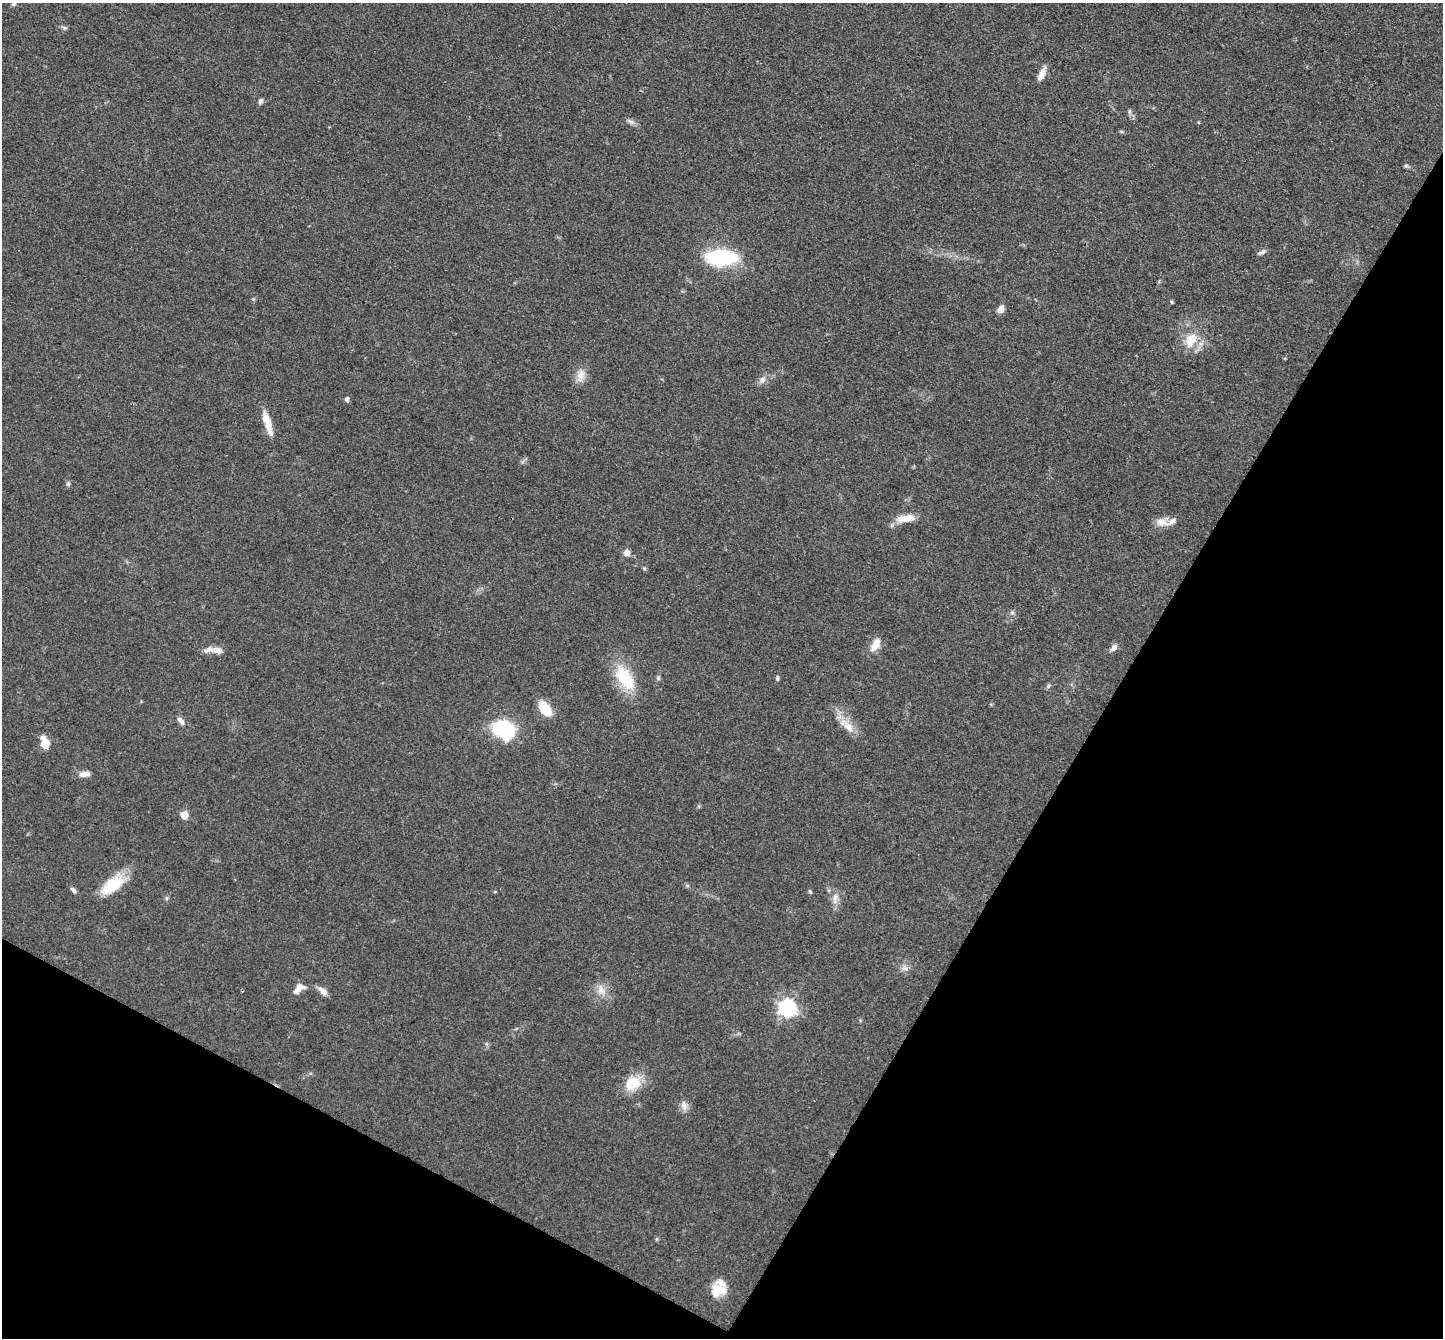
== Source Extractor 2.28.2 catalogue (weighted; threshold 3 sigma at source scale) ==
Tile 15 of 4 x 4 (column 3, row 4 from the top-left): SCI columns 2885-4325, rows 147-1482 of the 5767 x 5775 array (HDU 1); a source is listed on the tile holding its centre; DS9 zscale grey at full resolution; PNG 1445 x 1340 px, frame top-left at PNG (2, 3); no overlay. Shown black and unused: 30% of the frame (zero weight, under 3 of 4 exposures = <1% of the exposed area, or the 3 px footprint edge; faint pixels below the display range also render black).
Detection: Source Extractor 2.28.2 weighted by HDU 2 'WHT'; one run over the whole footprint, this tile lists its part. Background 0.0996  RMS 0.006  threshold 0.027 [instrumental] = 3 sigma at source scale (4.5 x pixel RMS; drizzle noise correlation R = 1.50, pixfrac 1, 0.05/0.05 arcsec/px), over >= 5 px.
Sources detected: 52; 5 inside a brighter listed object's ellipse — not listed separately; the other 47 listed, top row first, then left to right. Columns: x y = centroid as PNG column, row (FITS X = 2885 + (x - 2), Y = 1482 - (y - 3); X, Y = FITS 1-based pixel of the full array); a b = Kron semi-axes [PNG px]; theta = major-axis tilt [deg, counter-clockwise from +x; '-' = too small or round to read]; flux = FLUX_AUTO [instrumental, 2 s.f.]
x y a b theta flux
13 4 7 6 - 1.3
64 28 7 4 -3 1.1
1041 74 16 7 65 5.5
260 101 7 6 - 1.5
1129 111 8 4 81 1.1
631 122 11 6 -29 2
1122 132 6 4 -20 0.82
1406 165 6 4 0 0.95
1262 252 10 5 34 1.9
721 258 28 13 2 59
1171 302 4 3 - 1
1001 309 8 6 56 4.7
1191 340 23 14 61 13
581 375 16 10 78 5.7
762 379 8 8 - 2.7
347 399 5 4 - 1.9
268 425 26 9 -75 8.5
68 483 6 5 - 1.1
908 518 19 10 12 8.3
1162 522 18 10 -15 5.6
626 553 10 8 -38 3.2
875 645 17 8 60 7.1
1114 647 10 7 51 2.6
218 650 15 8 -11 4.3
625 678 29 15 -56 29
658 678 6 5 - 0.99
777 678 7 4 83 0.99
1048 686 6 6 - 1.2
544 708 17 9 -53 16
181 721 12 6 -50 2.7
848 727 21 11 -49 8.5
504 729 17 13 -28 60
45 743 11 8 89 8.3
84 774 14 7 5 4
184 815 5 5 - 10
112 885 30 14 37 22
73 890 9 5 -49 1.7
810 892 6 4 -67 0.82
835 898 16 7 78 4.2
904 968 9 8 - 2.8
299 988 14 8 35 5.9
601 990 15 9 -73 5.6
323 991 13 7 -42 3.6
787 1008 7 7 - 240
633 1083 25 18 35 14
684 1105 14 8 -77 3.5
718 1290 19 15 9 10
Isophote crosses this tile's border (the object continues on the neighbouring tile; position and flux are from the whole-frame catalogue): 1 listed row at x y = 13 4